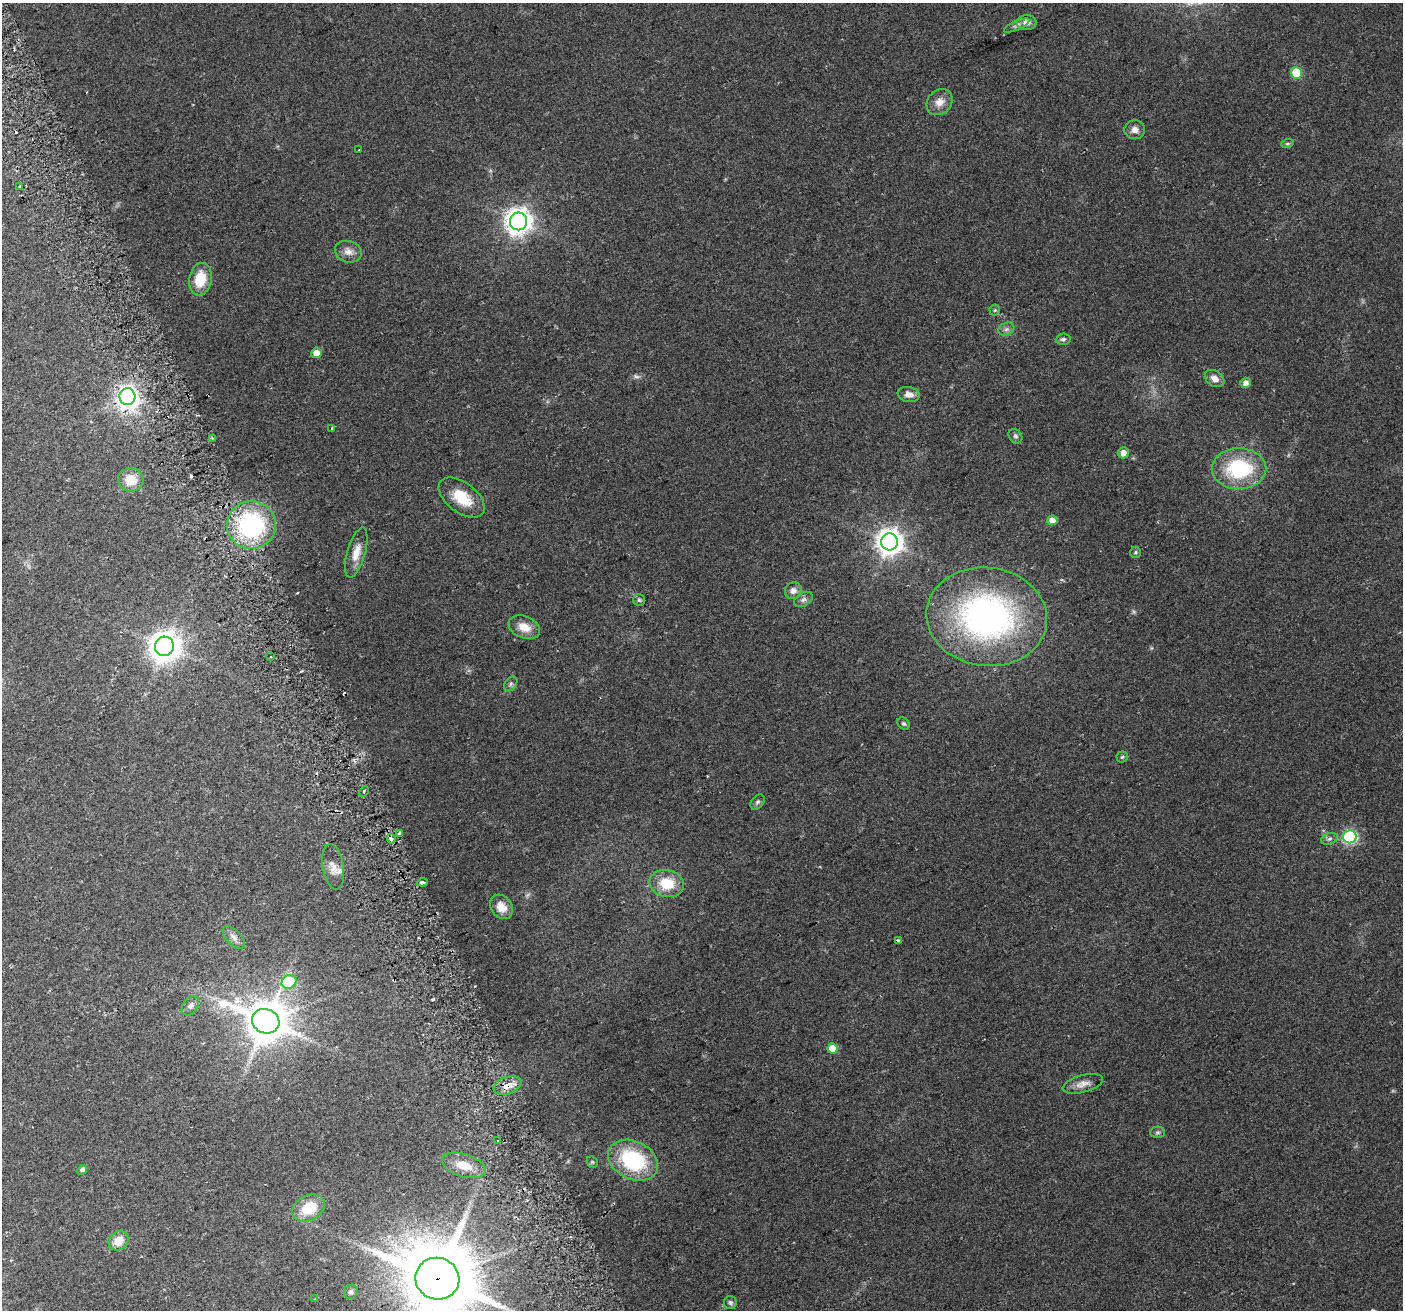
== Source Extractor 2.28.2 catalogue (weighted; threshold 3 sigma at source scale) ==
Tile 11 of 4 x 4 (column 3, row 3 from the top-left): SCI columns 2836-4236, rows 1463-2770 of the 5668 x 5486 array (HDU 1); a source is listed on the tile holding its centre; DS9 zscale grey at full resolution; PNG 1405 x 1312 px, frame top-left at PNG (2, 3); each listed source drawn as its Kron ellipse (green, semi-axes under 4 px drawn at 4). Shown black and unused: <1% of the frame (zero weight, under 2 of 3 exposures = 2% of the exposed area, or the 3 px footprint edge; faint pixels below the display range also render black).
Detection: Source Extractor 2.28.2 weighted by HDU 2 'WHT'; one run over the whole footprint, this tile lists its part. Background 0.0543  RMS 0.011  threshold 0.0493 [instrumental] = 3 sigma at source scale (4.5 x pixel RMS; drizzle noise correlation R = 1.50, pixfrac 1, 0.0396/0.0396 arcsec/px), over >= 5 px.
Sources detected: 81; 1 too faint to see at this stretch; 8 cosmic-ray / hot-pixel residue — neither listed nor drawn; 1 inside a brighter listed object's ellipse — not listed separately; the other 71 listed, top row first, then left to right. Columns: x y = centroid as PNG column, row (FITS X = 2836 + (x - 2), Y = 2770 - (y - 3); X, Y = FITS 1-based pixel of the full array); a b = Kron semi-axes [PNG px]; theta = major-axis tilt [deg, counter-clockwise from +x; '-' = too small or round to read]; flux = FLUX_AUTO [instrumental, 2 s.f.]
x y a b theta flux
1027 23 10 7 4 6.2
1017 26 14 4 25 3.2
1296 73 6 5 - 42
939 102 14 12 47 10
1135 130 10 9 - 6.3
1287 144 6 4 18 1.7
359 150 3 2 - 1.6
20 186 4 3 - 2.4
518 221 9 8 - 1100
348 252 13 10 -16 8
200 279 16 11 79 26
995 310 5 5 - 1.6
1006 329 8 6 21 3.4
1063 339 7 5 5 2.6
316 353 5 5 - 10
1215 378 10 7 -34 7.2
1246 383 5 5 - 6.5
909 394 11 7 -11 7.5
127 397 8 8 - 590
332 428 3 3 - 1.4
1015 436 8 6 -51 2.4
212 438 3 3 - 1.5
1124 453 5 5 - 7.8
1239 469 27 20 1 85
131 480 13 11 -11 18
462 498 26 15 -37 31
1052 520 5 5 - 9.3
252 525 24 24 - 130
889 542 8 8 - 1100
1136 552 5 5 - 1.8
356 553 26 9 74 15
793 591 8 8 - 5.4
803 599 10 6 31 3.9
639 600 6 6 - 2.1
987 617 60 49 -7 340
524 627 16 11 -22 14
164 646 9 9 - 1500
270 657 3 2 - 1.9
511 684 8 5 52 2.6
904 723 7 5 -41 2
1122 757 5 5 - 1.7
364 791 6 3 63 1.9
758 802 8 6 50 2.7
399 833 4 3 - 8.4
1350 837 7 6 - 160
391 839 5 3 - 9.9
1329 839 9 5 19 2.9
333 867 23 10 -80 9.6
423 882 5 3 - 12
667 884 17 13 -13 29
501 907 13 10 -53 12
234 937 14 7 -46 5.9
898 941 4 3 - 1.8
289 982 8 6 33 68
190 1006 11 7 55 4.2
266 1021 14 12 -20 3400
832 1049 5 5 - 19
1083 1084 21 8 15 8.7
508 1085 14 8 19 10
1157 1132 7 5 1 2.3
497 1141 3 2 - 1
633 1160 26 19 -25 91
592 1162 6 5 - 1.6
464 1165 22 11 -17 19
82 1170 5 4 - 3.4
309 1208 17 12 26 32
119 1241 10 9 - 17
437 1279 22 21 - 9900
351 1292 7 6 - 3
315 1299 4 3 - 1.3
730 1302 6 6 - 2.5
Overlapping masked pixels (flux is a lower limit): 3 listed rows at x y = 391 839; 508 1085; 437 1279
Isophote crosses this tile's border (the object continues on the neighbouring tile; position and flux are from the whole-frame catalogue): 1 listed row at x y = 437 1279